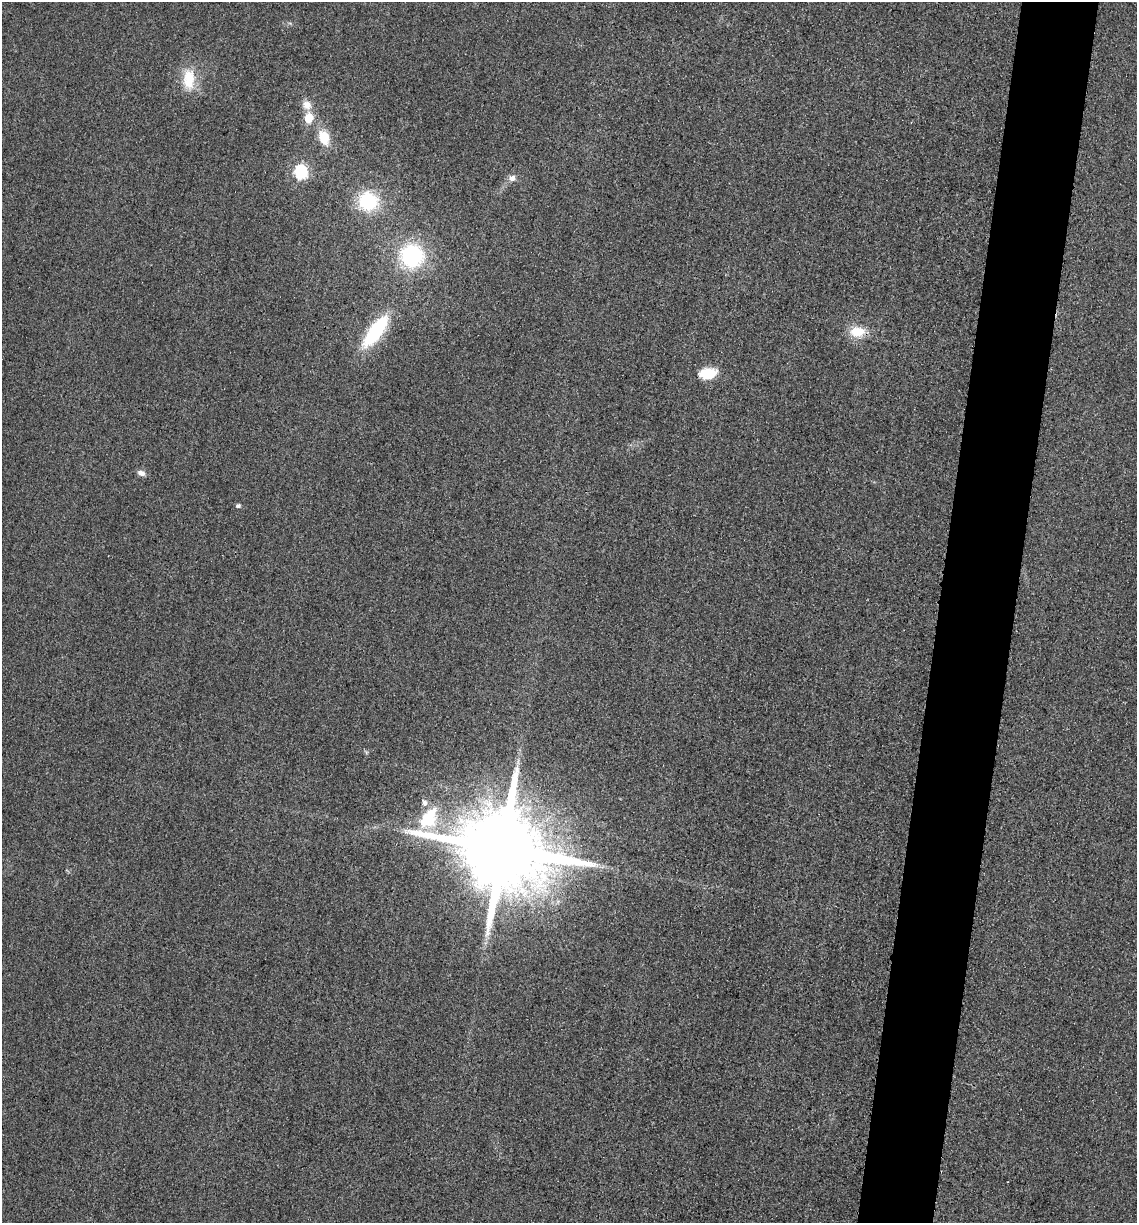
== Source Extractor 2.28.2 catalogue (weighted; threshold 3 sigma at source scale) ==
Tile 10 of 4 x 4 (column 2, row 3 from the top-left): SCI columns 1393-2527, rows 1240-2460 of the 4939 x 4919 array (HDU 1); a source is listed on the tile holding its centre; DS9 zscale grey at full resolution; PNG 1139 x 1225 px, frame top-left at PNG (2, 2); no overlay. Shown black and unused: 7% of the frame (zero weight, under 3 of 4 exposures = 3% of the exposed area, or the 3 px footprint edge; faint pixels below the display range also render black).
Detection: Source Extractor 2.28.2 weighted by HDU 2 'WHT'; one run over the whole footprint, this tile lists its part. Background 0.0863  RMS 0.018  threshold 0.0816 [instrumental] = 3 sigma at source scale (4.5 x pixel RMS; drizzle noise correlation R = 1.50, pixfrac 1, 0.05/0.05 arcsec/px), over >= 5 px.
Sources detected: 16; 1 inside a brighter listed object's ellipse — not listed separately; the other 15 listed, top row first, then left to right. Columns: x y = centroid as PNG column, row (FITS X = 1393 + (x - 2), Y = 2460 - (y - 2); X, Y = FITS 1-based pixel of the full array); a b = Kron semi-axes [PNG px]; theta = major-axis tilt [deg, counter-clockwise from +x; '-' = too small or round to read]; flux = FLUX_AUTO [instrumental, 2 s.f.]
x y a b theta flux
189 79 29 16 89 53
307 105 11 10 - 18
309 118 6 5 - 71
324 137 17 11 -67 41
300 172 7 6 - 260
512 178 8 8 - 9.4
368 201 20 19 - 100
412 256 22 21 - 180
375 331 35 12 53 160
857 332 19 13 3 40
708 373 20 12 9 43
141 473 10 7 -18 9.1
238 506 5 5 - 5
428 818 28 18 56 85
502 849 24 19 -15 42000
Overlapping masked pixels (flux is a lower limit): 1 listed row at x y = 502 849